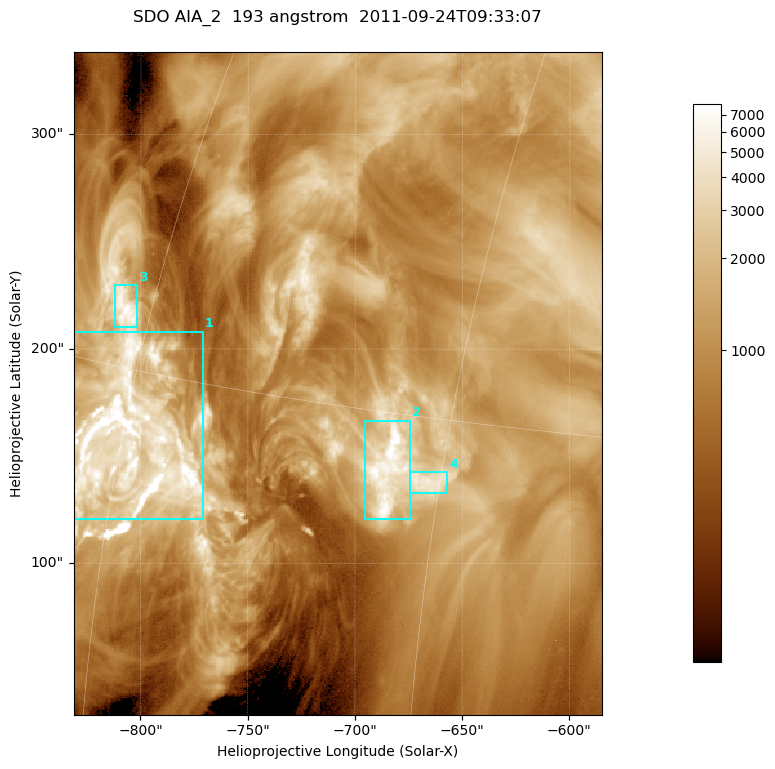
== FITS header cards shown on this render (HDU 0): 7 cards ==
TELESCOP= 'SDO     '           /
INSTRUME= 'AIA_2   '           /
WAVELNTH=                  193 /
WAVEUNIT= 'angstrom'           /
DATE-OBS= '2011-09-24T09:33:07.84' /
CTYPE1  = 'HPLN-TAN'           /
CTYPE2  = 'HPLT-TAN'           /

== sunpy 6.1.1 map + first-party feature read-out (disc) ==
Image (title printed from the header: SDO AIA_2  193 angstrom  2011-09-24T09:33:07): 410 x 514 px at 0.601 arcsec/px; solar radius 956 arcsec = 1592 px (partial field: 2.6% of the solar disc is inside the frame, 100% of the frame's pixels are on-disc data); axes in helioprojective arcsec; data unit not stated in the header (colour bar unlabelled)
Pointing: header CRPIX1/2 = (2043.81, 2047.21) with CRVAL1/2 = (0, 0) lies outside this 410 x 514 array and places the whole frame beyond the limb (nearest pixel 1.41 R_sun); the SolarSoft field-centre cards XCEN/YCEN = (-708.1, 184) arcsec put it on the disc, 1321 arcsec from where CRPIX/CRVAL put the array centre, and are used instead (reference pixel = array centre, CRVAL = XCEN/YCEN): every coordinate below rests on XCEN/YCEN
Orientation: roll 0.0565 deg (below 1 deg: not rotated)
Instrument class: DISC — disc imager (sunpy class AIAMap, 193 A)
Bright regions (active regions / flare kernels): reference = the on-disc median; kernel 3 px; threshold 5 sigma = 3098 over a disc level ~1050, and >= 1.15x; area >= 210 px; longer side >= 5 px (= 3 arcsec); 4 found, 4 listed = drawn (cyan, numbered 1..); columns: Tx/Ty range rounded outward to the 2 arcsec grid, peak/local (2 s.f.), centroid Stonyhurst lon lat
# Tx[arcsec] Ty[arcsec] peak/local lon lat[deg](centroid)
1 -832..-770 120..208 15 -59 +13
2 -696..-674 120..168 9.7 -47 +13
3 -812..-802 210..230 7.9 -62 +17
4 -676..-656 132..144 5.1 -46 +13